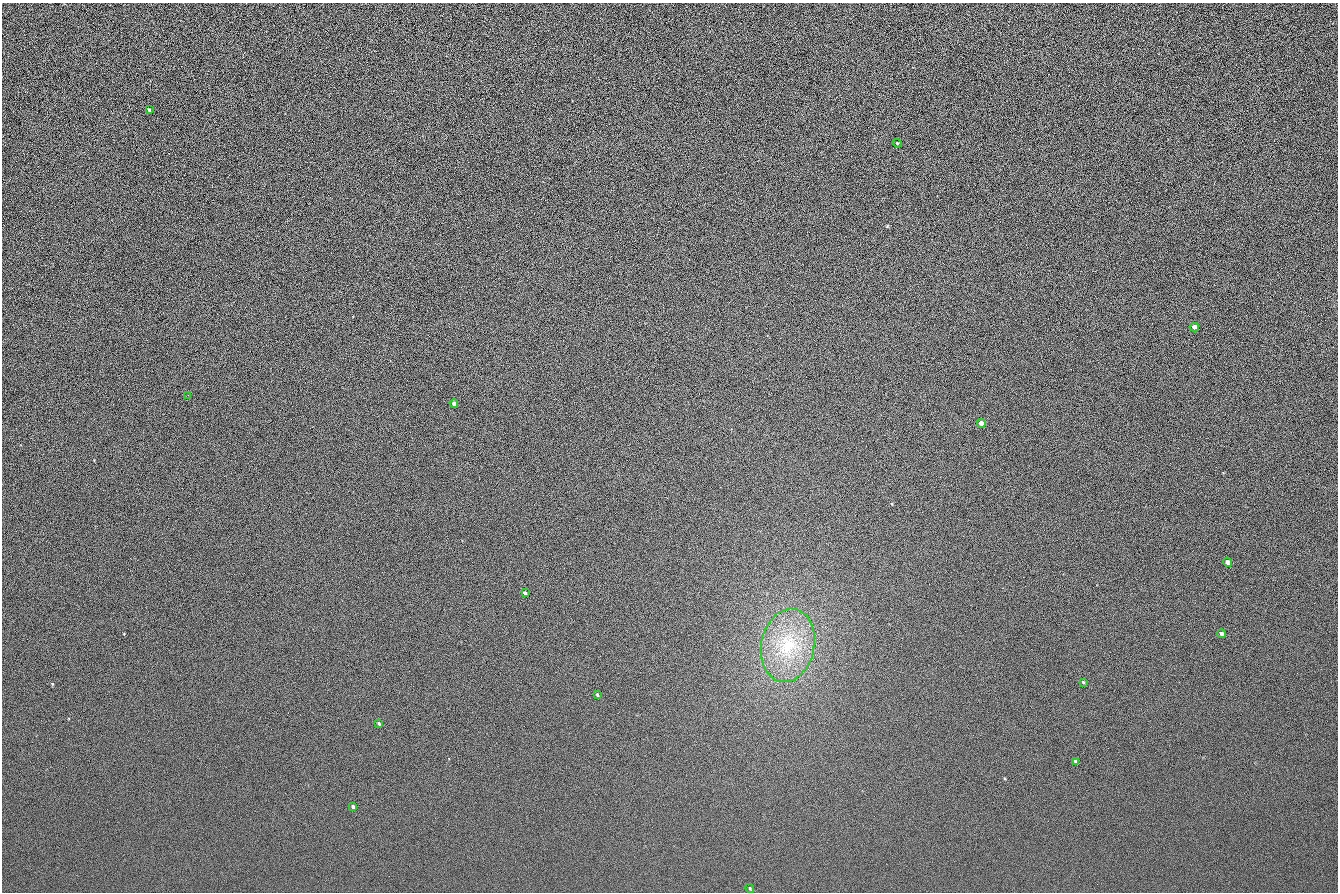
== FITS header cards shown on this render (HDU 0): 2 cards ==
NAXIS1  =                 1336 / length of data axis 1
NAXIS2  =                  890 / length of data axis 2

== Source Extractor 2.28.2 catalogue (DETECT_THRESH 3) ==
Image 1336 x 890 px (HDU 0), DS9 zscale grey, 1 PNG px = 1 image px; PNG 1340 x 894 px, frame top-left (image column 1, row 890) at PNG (2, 3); each listed source drawn as its Kron ellipse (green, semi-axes under 4 px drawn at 4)
Background 119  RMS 21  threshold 62.6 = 3 sigma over >= 5 px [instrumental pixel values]
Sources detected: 16; all 16 listed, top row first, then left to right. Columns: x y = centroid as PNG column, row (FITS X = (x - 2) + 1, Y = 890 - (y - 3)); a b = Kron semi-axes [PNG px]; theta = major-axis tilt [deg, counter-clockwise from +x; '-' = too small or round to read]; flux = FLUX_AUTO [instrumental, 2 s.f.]
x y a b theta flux
149 110 3 2 - 1400
897 143 4 4 - 1200
1194 327 4 4 - 5900
188 395 3 2 - 1500
454 403 4 3 - 5900
981 423 4 4 - 8700
1227 562 5 4 - 7900
525 593 4 3 - 3600
1221 634 4 3 - 3600
788 645 37 26 78 94000
1083 682 4 3 - 1300
597 695 3 3 - 1700
379 723 3 2 - 1800
1075 761 4 4 - 2000
353 807 4 3 - 2300
750 888 4 4 - 1500